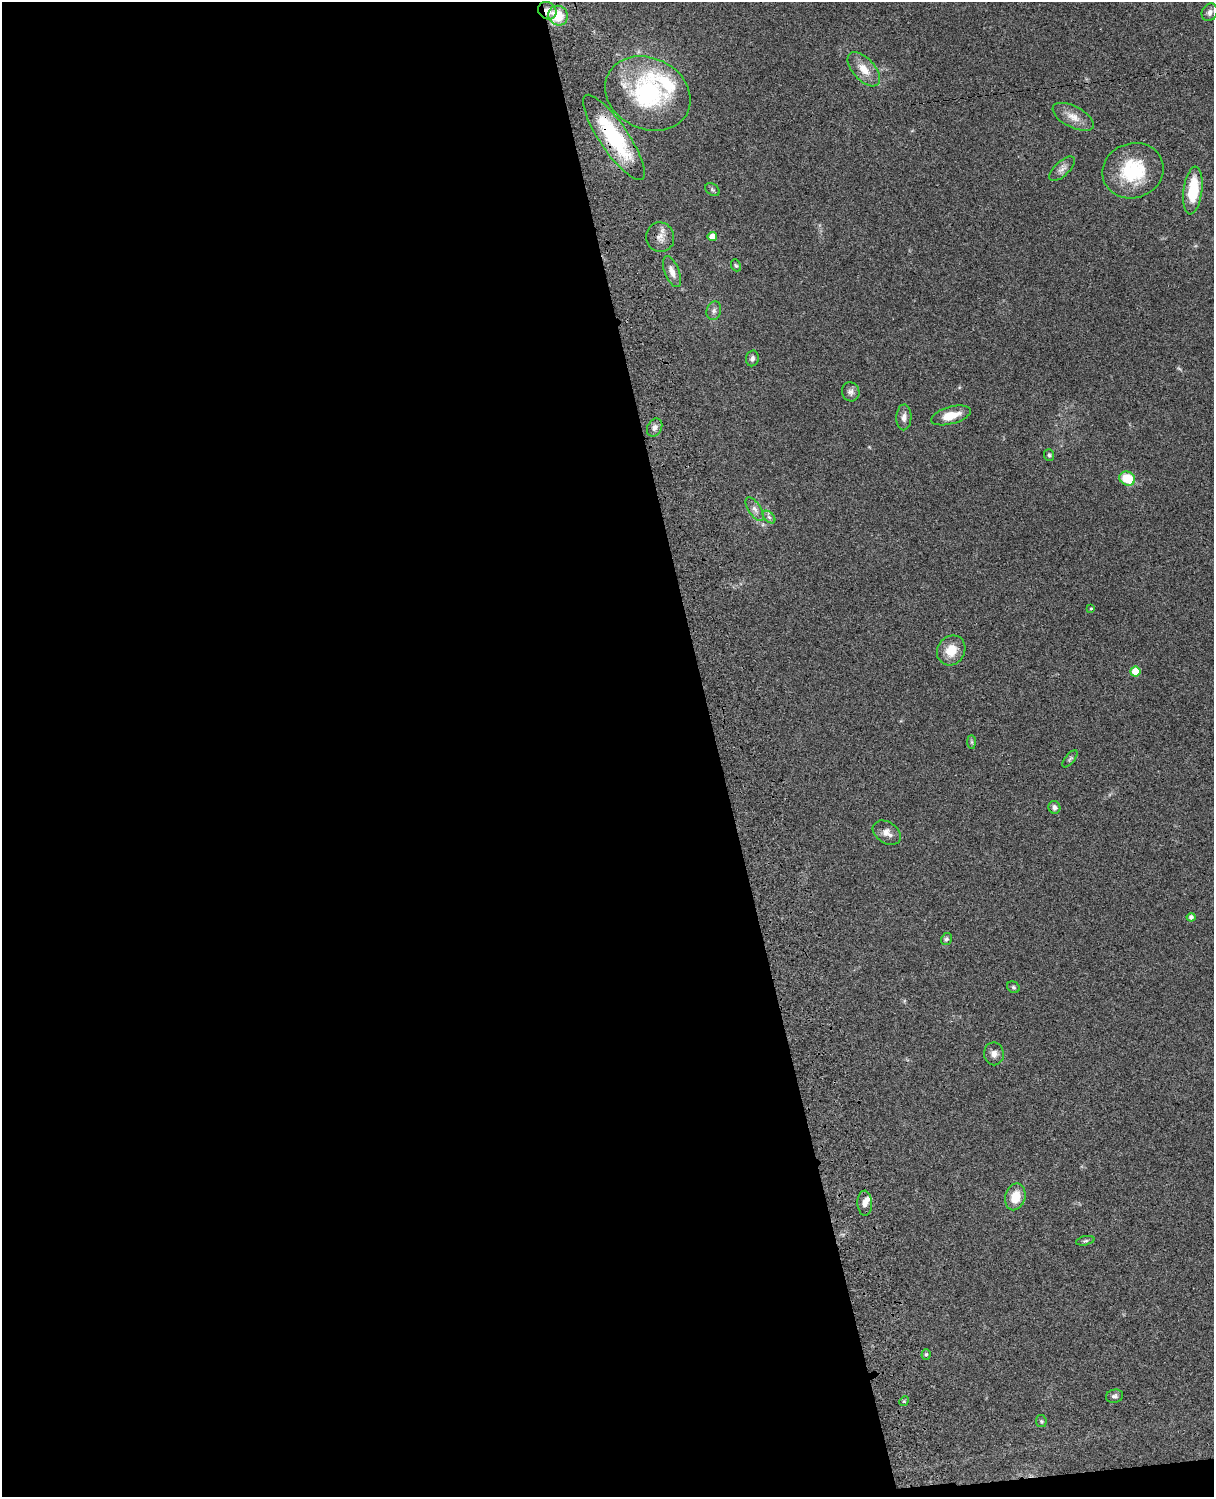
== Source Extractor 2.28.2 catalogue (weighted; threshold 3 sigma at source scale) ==
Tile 9 of 4 x 3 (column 1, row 3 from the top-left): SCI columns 122-1333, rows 277-1771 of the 5088 x 4926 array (HDU 1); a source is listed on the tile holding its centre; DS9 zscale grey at full resolution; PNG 1216 x 1499 px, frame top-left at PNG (2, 2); each listed source drawn as its Kron ellipse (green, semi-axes under 4 px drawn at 4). Shown black and unused: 60% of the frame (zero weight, under 3 of 4 exposures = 6% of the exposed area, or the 3 px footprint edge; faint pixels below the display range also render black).
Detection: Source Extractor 2.28.2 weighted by HDU 2 'WHT'; one run over the whole footprint, this tile lists its part. Background 0.103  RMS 0.0065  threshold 0.0292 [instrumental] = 3 sigma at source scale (4.5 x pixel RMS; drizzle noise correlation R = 1.50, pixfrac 1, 0.05/0.05 arcsec/px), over >= 5 px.
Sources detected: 45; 2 inside a brighter listed object's ellipse — not listed separately; the other 43 listed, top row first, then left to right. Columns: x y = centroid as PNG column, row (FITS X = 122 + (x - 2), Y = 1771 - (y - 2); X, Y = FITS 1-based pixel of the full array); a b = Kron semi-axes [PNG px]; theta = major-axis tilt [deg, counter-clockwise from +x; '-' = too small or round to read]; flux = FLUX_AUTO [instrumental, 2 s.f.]
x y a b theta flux
547 11 9 8 - 4.2
1210 12 9 7 58 2.5
558 16 10 9 - 16
864 69 21 11 -47 9.2
648 93 44 35 -26 71
1073 117 22 10 -28 7.3
614 137 50 14 -56 52
1062 169 16 7 43 3.4
1133 171 31 27 19 37
712 190 8 5 -35 1.1
1193 190 24 9 83 25
712 236 5 4 - 7
660 237 15 14 - 5.3
736 265 6 4 -66 0.9
672 272 16 7 -69 4.8
714 311 9 7 73 2.2
752 358 8 6 76 2
851 392 10 8 -73 2.5
951 415 20 8 15 11
904 417 13 7 88 3.5
655 428 9 7 62 2.9
1049 455 6 5 - 1.2
1127 478 8 6 -26 18
755 509 14 6 -57 3.2
769 517 7 4 -45 1.5
1091 609 4 3 - 0.64
951 650 15 13 54 11
1135 672 5 5 - 15
972 742 7 4 -89 1
1070 759 10 4 51 1.2
1054 807 6 6 - 1.8
887 833 15 10 -33 4.6
1191 917 4 4 - 2
946 939 6 5 - 1.4
1013 987 7 5 -32 1.1
994 1054 11 10 - 3.7
1015 1197 13 10 75 12
865 1203 12 7 -87 3.8
1085 1241 9 4 11 1.1
926 1354 5 4 - 1
1115 1396 9 6 11 1.7
904 1401 5 4 - 0.76
1041 1421 6 5 - 1
Overlapping masked pixels (flux is a lower limit): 2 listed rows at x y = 547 11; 614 137